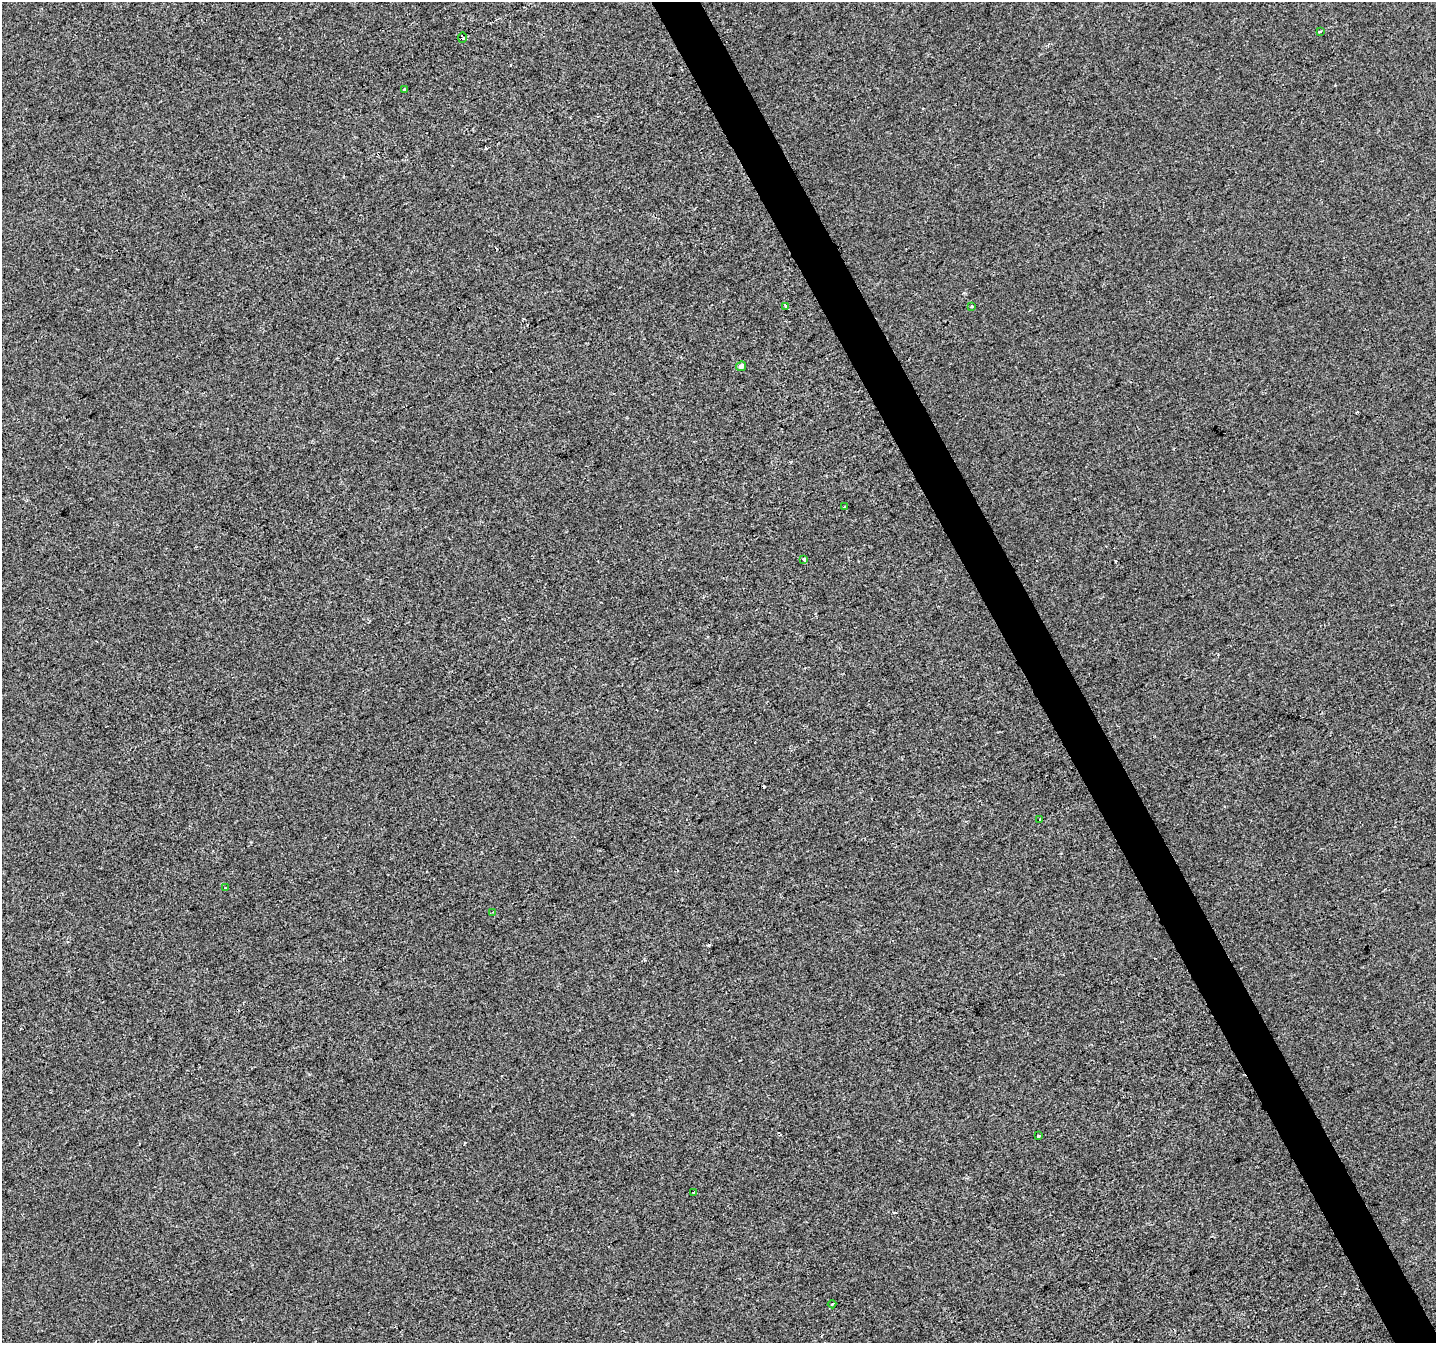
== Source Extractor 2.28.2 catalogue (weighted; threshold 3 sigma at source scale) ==
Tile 6 of 4 x 4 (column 2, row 2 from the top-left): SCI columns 1437-2870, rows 2838-4178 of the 5739 x 5615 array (HDU 1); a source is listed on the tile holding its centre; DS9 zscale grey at full resolution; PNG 1438 x 1345 px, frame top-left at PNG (2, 2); each listed source drawn as its Kron ellipse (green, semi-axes under 4 px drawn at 4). Shown black and unused: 3% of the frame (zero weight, under 2 of 3 exposures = <1% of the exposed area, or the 3 px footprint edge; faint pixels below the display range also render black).
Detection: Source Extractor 2.28.2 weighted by HDU 2 'WHT'; one run over the whole footprint, this tile lists its part. Background -3.60e-04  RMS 0.0041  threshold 0.0186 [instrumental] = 3 sigma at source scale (4.5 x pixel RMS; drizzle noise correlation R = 1.50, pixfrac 1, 0.0396/0.0396 arcsec/px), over >= 5 px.
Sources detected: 16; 2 cosmic-ray / hot-pixel residue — neither listed nor drawn; the other 14 listed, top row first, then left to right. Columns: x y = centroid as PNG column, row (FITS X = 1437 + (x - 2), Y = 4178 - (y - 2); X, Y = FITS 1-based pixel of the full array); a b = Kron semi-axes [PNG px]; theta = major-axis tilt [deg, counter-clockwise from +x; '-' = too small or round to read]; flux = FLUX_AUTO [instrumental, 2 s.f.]
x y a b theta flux
1321 31 3 3 - 0.84
462 37 5 3 - 5.8
404 89 4 3 - 0.92
972 306 3 3 - 0.66
786 307 4 3 - 4.5
741 366 5 4 - 2.1
844 507 3 2 - 0.53
804 559 4 3 - 2.6
1040 819 3 3 - 0.82
225 888 3 2 - 0.49
493 912 4 2 - 0.37
1039 1136 3 3 - 0.72
693 1192 3 3 - 2.2
832 1304 4 2 - 0.37
Overlapping masked pixels (flux is a lower limit): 1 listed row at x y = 462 37